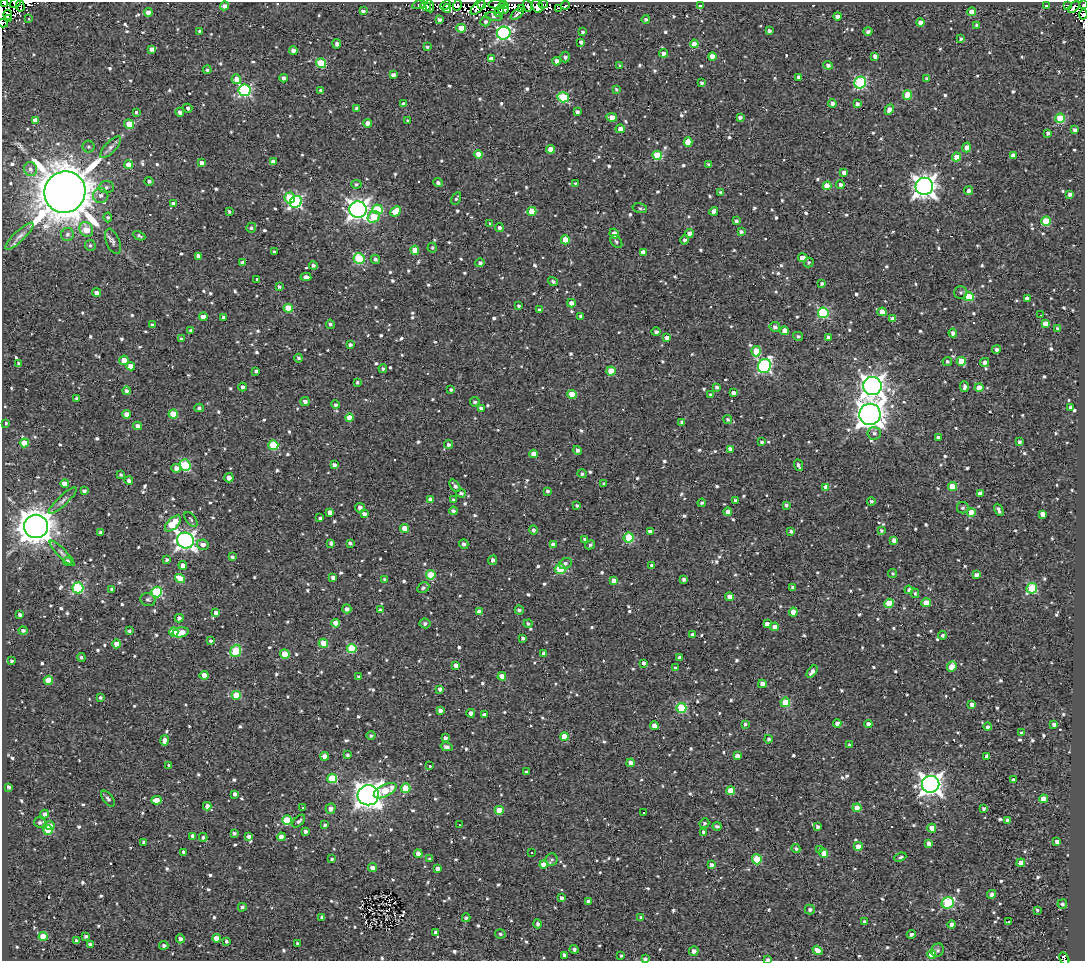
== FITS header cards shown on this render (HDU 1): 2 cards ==
NAXIS1  =                 1083
NAXIS2  =                  959

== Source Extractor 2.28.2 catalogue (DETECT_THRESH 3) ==
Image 1083 x 959 px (HDU 1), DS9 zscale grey, 1 PNG px = 1 image px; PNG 1087 x 963 px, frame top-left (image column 1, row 959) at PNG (2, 2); each listed source drawn as its Kron ellipse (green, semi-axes under 4 px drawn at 4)
Background 1.37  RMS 4.9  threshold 14.6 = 3 sigma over >= 5 px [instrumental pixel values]
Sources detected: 1026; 11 with non-positive FLUX_AUTO (blend fragments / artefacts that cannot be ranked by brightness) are neither listed nor drawn; of the other 1015, the 500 brightest by FLUX_AUTO listed and drawn (515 fainter detections omitted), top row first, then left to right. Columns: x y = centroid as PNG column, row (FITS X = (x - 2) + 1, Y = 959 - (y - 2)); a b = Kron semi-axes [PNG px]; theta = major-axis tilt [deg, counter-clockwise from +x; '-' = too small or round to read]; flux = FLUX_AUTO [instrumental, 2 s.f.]
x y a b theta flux
5 3 4 3 - 3.7e+03
15 3 6 4 32 3.3e+03
496 4 8 3 -2 2.4e+03
543 4 4 2 - 2.7e+03
1083 4 3 2 - 9.7e+02
419 5 6 3 10 6.7e+02
445 5 6 2 41 6.4e+02
457 5 5 4 - 9.3e+03
482 5 4 2 - 6.6e+02
503 5 4 3 - 3.8e+03
565 5 4 3 - 3.1e+03
701 5 4 3 - 1.8e+03
1047 5 4 3 - 1.3e+03
1067 5 3 2 - 6.8e+02
20 6 6 3 -88 8.0e+02
224 6 4 4 - 1.4e+03
426 6 5 4 - 7.7e+02
430 6 6 2 -84 1.2e+03
528 6 6 3 -68 5.5e+03
537 6 7 5 -66 8.9e+03
478 7 10 4 50 2.0e+03
1074 7 7 3 45 2.3e+03
558 8 3 2 - 7.5e+02
447 9 4 2 - 1.2e+03
504 9 5 3 - 8.8e+02
521 9 3 2 - 6.2e+02
363 11 4 3 - 9.5e+02
499 11 6 3 65 1.9e+03
148 12 4 4 - 1.8e+03
972 12 4 4 - 5.2e+03
517 14 7 3 38 8.9e+02
8 15 5 3 - 2.6e+03
1083 15 5 3 - 2.0e+03
494 16 8 3 -8 1.3e+03
837 16 4 3 - 1.5e+03
8 18 4 3 - 1.4e+03
29 19 3 3 - 7.1e+02
439 19 4 3 - 9.7e+02
646 19 4 4 - 7.4e+02
485 21 5 4 - 8.1e+02
3 23 5 3 - 1.3e+04
920 23 4 4 - 2.8e+03
977 25 4 4 - 8.2e+02
461 28 4 4 - 7.9e+03
200 31 4 3 - 1.1e+03
769 31 3 3 - 6.9e+02
868 31 4 4 - 8.4e+02
582 32 4 3 - 6.8e+02
504 33 7 6 - 7.1e+04
961 39 4 3 - 6.3e+02
580 42 3 3 - 6.7e+03
337 44 5 3 - 1.0e+03
694 44 4 4 - 3.9e+03
427 47 4 3 - 5.9e+02
152 49 4 4 - 1.5e+03
293 51 4 4 - 1.8e+03
663 53 4 4 - 1.2e+03
712 56 4 4 - 4.5e+03
875 56 4 4 - 1.5e+03
565 57 5 4 - 9.6e+02
491 59 4 4 - 2.4e+03
557 61 4 4 - 2.0e+03
321 63 5 5 - 1.7e+04
828 65 4 4 - 1.0e+03
620 66 4 3 - 7.8e+02
207 70 4 4 - 6.4e+02
393 75 4 4 - 1.4e+03
799 77 4 3 - 1.5e+03
284 78 4 4 - 1.4e+03
927 78 4 3 - 9.6e+02
236 79 5 4 - 3.1e+03
860 82 6 5 - 3.5e+04
702 83 4 3 - 7.7e+02
616 89 4 3 - 5.9e+02
245 90 6 6 - 5.0e+04
321 91 4 4 - 1.1e+03
907 95 5 4 - 9.4e+03
563 97 5 5 - 2.0e+04
832 103 4 4 - 1.1e+03
404 104 4 4 - 1.5e+03
857 104 4 4 - 1.1e+03
188 108 5 4 - 6.5e+02
357 108 4 3 - 1.1e+03
889 110 5 4 - 2.3e+03
136 112 4 3 - 6.1e+02
180 112 4 4 - 1.6e+03
577 112 4 3 - 9.6e+02
612 117 5 4 - 2.6e+03
740 117 4 3 - 1.0e+03
1060 118 5 5 - 1.3e+04
35 120 4 4 - 2.6e+03
408 121 4 3 - 9.3e+02
368 123 4 4 - 1.8e+03
129 124 5 4 - 4.9e+03
620 129 4 4 - 2.0e+03
1075 130 4 3 - 1.2e+03
1048 133 4 3 - 9.8e+02
688 142 4 4 - 7.0e+03
88 147 6 6 - 6.7e+02
111 147 14 5 47 1.5e+03
966 147 5 4 - 1.8e+03
551 149 4 4 - 4.0e+03
478 154 4 4 - 5.2e+03
657 155 5 4 - 1.4e+04
1013 155 4 4 - 1.8e+03
957 157 4 4 - 6.7e+03
273 162 4 4 - 1.9e+03
202 163 4 4 - 1.6e+03
129 165 4 4 - 4.1e+03
709 165 4 3 - 9.2e+02
30 169 7 6 - 9.7e+02
844 172 4 4 - 1.6e+03
149 181 4 4 - 8.8e+02
438 183 5 4 - 1.0e+03
356 184 5 4 - 7.1e+02
576 184 4 4 - 7.8e+02
840 185 4 4 - 1.1e+03
827 186 4 4 - 6.2e+03
924 186 9 8 - 2.5e+05
106 187 7 6 - 9.8e+02
969 191 4 4 - 1.2e+03
65 192 21 20 - 1.7e+06
721 192 4 3 - 8.2e+02
1070 194 4 4 - 1.1e+03
101 196 8 7 - 1.6e+03
290 198 5 5 - 1.6e+04
456 199 6 4 61 6.1e+02
296 202 6 5 - 4.7e+04
174 204 4 4 - 2.7e+03
640 208 7 4 -14 8.5e+02
378 209 5 5 - 1.2e+04
358 210 8 8 - 2.0e+05
229 211 3 3 - 6.7e+02
395 211 6 4 43 6.0e+03
532 211 4 4 - 6.9e+03
714 211 4 4 - 1.7e+03
108 217 5 4 - 6.0e+02
374 217 6 5 - 8.7e+03
736 221 4 3 - 9.1e+02
1046 221 5 4 - 1.2e+04
490 224 4 3 - 1.0e+03
251 228 5 4 - 6.7e+02
499 228 4 4 - 1.0e+03
86 230 8 6 -62 5.6e+03
741 232 4 3 - 8.7e+02
614 233 5 4 - 1.7e+03
689 233 4 4 - 1.6e+03
67 234 6 6 - 1.1e+03
19 236 19 5 43 1.6e+03
139 236 6 3 -26 6.7e+02
565 240 4 4 - 6.5e+03
685 240 4 4 - 8.8e+02
113 241 13 6 -69 1.3e+03
616 242 7 5 -50 6.9e+02
90 245 5 5 - 6.9e+02
432 248 5 4 - 6.0e+02
415 250 4 4 - 4.8e+03
274 252 3 3 - 6.0e+02
643 252 4 4 - 2.4e+03
198 256 4 4 - 1.6e+03
803 258 5 4 - 4.2e+03
359 259 5 5 - 2.4e+04
375 259 5 4 - 8.8e+02
809 262 5 4 - 6.3e+02
242 263 4 3 - 8.5e+02
480 263 5 4 - 1.1e+03
313 265 4 4 - 9.4e+02
306 277 5 4 - 1.4e+03
257 279 3 3 - 1.5e+03
553 281 5 4 - 7.8e+02
822 284 4 3 - 7.9e+02
279 287 3 3 - 7.3e+02
96 293 4 4 - 1.5e+03
961 293 6 6 - 7.2e+02
969 297 5 4 - 1.4e+04
1027 298 4 4 - 1.7e+03
571 303 4 4 - 2.1e+03
519 306 4 3 - 7.3e+02
288 308 5 4 - 9.8e+03
539 310 3 3 - 8.1e+02
882 312 4 4 - 4.8e+03
823 313 5 5 - 2.9e+04
1040 315 3 2 - 1.1e+03
581 316 4 3 - 9.5e+02
203 317 4 4 - 2.7e+03
224 317 3 3 - 8.2e+02
893 319 4 4 - 3.1e+03
330 324 4 4 - 6.6e+02
1045 324 4 4 - 2.3e+03
152 325 4 3 - 9.7e+02
775 327 5 5 - 1.2e+03
1058 329 4 4 - 1.2e+03
191 330 3 3 - 7.0e+02
785 331 4 4 - 3.3e+03
656 332 4 4 - 7.6e+02
953 333 4 4 - 1.6e+03
798 336 5 4 - 6.8e+02
828 337 4 3 - 8.4e+02
667 338 4 3 - 2.1e+03
181 339 4 3 - 5.9e+02
350 345 3 3 - 8.9e+02
997 349 4 4 - 9.5e+02
756 351 5 4 - 8.5e+03
298 358 4 4 - 6.7e+02
124 360 5 4 - 3.3e+03
961 361 4 4 - 7.9e+03
947 362 4 4 - 6.0e+02
985 362 4 4 - 1.3e+03
19 363 4 3 - 7.0e+02
131 366 4 4 - 3.1e+03
764 366 7 6 - 5.8e+04
383 369 4 4 - 6.8e+02
256 371 4 3 - 6.7e+02
611 371 4 4 - 8.2e+03
357 382 4 4 - 6.4e+02
872 386 9 9 - 2.4e+05
243 387 4 4 - 8.3e+02
717 387 4 4 - 8.7e+02
964 387 5 3 - 9.7e+02
979 388 4 4 - 4.2e+03
451 390 4 3 - 7.1e+02
126 391 4 3 - 9.3e+02
733 393 4 4 - 1.4e+03
572 394 4 4 - 9.2e+03
711 395 3 3 - 7.1e+02
77 398 3 3 - 5.9e+02
305 402 5 4 - 1.6e+03
475 402 5 4 - 6.6e+02
335 405 4 4 - 6.7e+02
1070 407 4 3 - 7.7e+02
199 408 4 4 - 7.9e+02
481 408 4 3 - 1.2e+03
127 414 4 4 - 2.2e+03
173 414 5 4 - 8.3e+03
870 414 10 10 - 3.9e+05
349 418 4 4 - 3.8e+03
728 419 4 4 - 6.6e+02
682 422 4 3 - 7.8e+02
5 423 3 3 - 7.9e+02
138 426 4 4 - 1.8e+03
874 433 7 6 - 1.2e+03
938 438 4 3 - 1.2e+03
761 442 4 3 - 7.5e+02
1019 442 3 3 - 8.6e+02
24 443 4 4 - 8.9e+03
273 445 5 5 - 1.3e+04
448 445 4 4 - 8.9e+02
730 449 4 4 - 2.0e+03
578 450 4 4 - 1.1e+03
534 454 4 4 - 2.9e+03
185 465 6 5 - 2.2e+04
334 465 4 3 - 1.3e+03
798 465 6 3 -68 8.0e+02
176 468 5 4 - 1.7e+03
582 474 4 4 - 6.7e+02
121 475 3 3 - 6.2e+02
229 478 4 4 - 1.9e+03
129 480 4 4 - 1.0e+03
65 484 4 4 - 3.8e+03
604 484 4 3 - 6.5e+02
455 486 7 4 -52 1.1e+03
826 487 4 4 - 2.7e+03
952 487 4 4 - 8.7e+03
84 491 4 4 - 1.0e+03
547 491 3 3 - 7.2e+02
461 493 5 4 - 8.3e+02
980 493 4 4 - 2.0e+03
430 499 4 3 - 1.2e+03
453 500 4 3 - 9.2e+02
735 500 3 3 - 8.5e+02
63 501 18 5 43 1.5e+03
871 501 4 4 - 7.0e+02
702 503 4 3 - 6.2e+02
786 505 4 3 - 8.1e+02
577 506 3 3 - 5.9e+02
360 508 5 4 - 1.2e+03
963 508 6 6 - 6.6e+02
999 510 6 3 -67 1.0e+03
453 511 4 4 - 1.1e+03
330 512 4 4 - 1.8e+03
728 512 4 4 - 2.3e+03
971 513 4 4 - 8.2e+03
364 514 4 3 - 1.3e+03
1043 514 4 4 - 2.5e+03
320 518 4 3 - 7.0e+02
191 519 9 5 -52 6.5e+02
173 524 10 5 44 1.3e+04
36 526 12 11 - 6.5e+05
405 528 4 4 - 4.0e+03
533 530 4 4 - 9.6e+02
881 530 4 3 - 6.0e+02
791 531 4 3 - 7.4e+02
100 532 3 3 - 6.2e+02
650 532 4 4 - 1.9e+03
629 538 5 5 - 1.9e+04
585 539 4 4 - 7.8e+02
185 540 8 7 - 1.5e+05
894 540 4 4 - 1.8e+03
331 543 4 3 - 8.5e+02
350 543 4 3 - 6.6e+02
464 544 5 4 - 1.1e+03
203 545 6 5 - 1.9e+03
553 545 4 4 - 2.1e+03
590 545 5 4 - 6.8e+02
62 553 17 4 -45 1.1e+03
232 557 4 3 - 6.3e+02
167 560 4 3 - 6.8e+02
493 560 5 3 - 1.2e+03
67 562 4 4 - 1.5e+03
565 564 7 5 30 9.1e+02
183 565 4 4 - 2.4e+03
652 566 4 3 - 1.3e+03
560 569 5 5 - 1.6e+04
892 573 5 4 - 6.3e+02
431 575 4 4 - 9.5e+03
976 575 4 3 - 1.3e+03
333 578 4 4 - 1.3e+03
180 579 5 4 - 6.2e+03
385 579 4 3 - 8.3e+02
684 579 4 3 - 1.1e+03
613 580 4 4 - 2.2e+03
792 587 3 3 - 6.2e+02
78 588 5 5 - 3.5e+04
423 588 6 5 - 7.3e+02
1032 588 5 5 - 2.0e+04
112 590 4 4 - 1.1e+03
909 590 4 4 - 1.1e+03
157 592 5 5 - 2.9e+04
915 593 5 4 - 6.1e+02
729 597 4 4 - 2.4e+03
148 599 7 6 - 9.6e+02
889 603 5 4 - 9.6e+03
926 603 5 4 - 3.3e+03
347 609 4 4 - 1.4e+03
380 610 4 3 - 9.1e+02
519 610 4 4 - 7.5e+02
479 611 4 3 - 1.2e+03
793 612 4 4 - 4.1e+03
216 613 4 3 - 1.4e+03
20 615 4 3 - 9.8e+02
179 618 4 4 - 1.3e+03
335 623 4 4 - 3.4e+03
425 623 5 5 - 9.4e+02
528 624 4 4 - 6.5e+02
767 624 4 4 - 2.0e+03
775 627 4 4 - 2.2e+03
23 630 4 4 - 1.0e+03
129 631 4 3 - 6.0e+02
174 632 5 4 - 1.5e+04
181 632 8 5 11 4.2e+03
692 634 4 3 - 6.1e+02
942 635 4 4 - 7.4e+02
523 638 4 3 - 8.1e+02
211 641 3 3 - 1.1e+04
323 643 4 4 - 6.9e+03
117 644 4 4 - 4.5e+03
352 648 5 4 - 1.5e+04
236 651 6 5 - 1.8e+04
285 654 4 4 - 9.5e+03
544 654 4 4 - 1.4e+03
81 657 4 4 - 5.9e+02
679 658 4 3 - 1.0e+03
11 661 4 3 - 6.0e+02
644 663 4 3 - 1.2e+03
456 666 4 4 - 2.1e+03
952 667 6 4 68 6.5e+03
675 668 3 3 - 1.7e+03
812 672 7 4 51 1.6e+03
204 675 4 4 - 4.4e+03
502 676 4 4 - 4.0e+03
358 677 4 3 - 7.3e+02
48 680 4 4 - 6.3e+03
762 684 4 4 - 1.8e+03
440 689 4 3 - 1.0e+03
236 695 4 4 - 9.2e+03
100 698 4 4 - 6.4e+02
785 702 4 4 - 8.2e+03
972 704 4 3 - 1.4e+03
681 708 5 5 - 2.1e+04
440 710 4 3 - 1.2e+03
471 713 4 4 - 2.2e+03
485 715 4 4 - 1.3e+03
837 723 4 4 - 1.7e+03
745 724 4 3 - 7.5e+02
868 724 4 4 - 1.6e+03
1054 724 4 3 - 1.1e+03
654 726 4 4 - 2.4e+03
988 727 4 3 - 9.5e+02
1021 733 3 3 - 7.3e+02
371 736 4 4 - 6.5e+02
564 737 4 4 - 5.5e+03
445 738 4 4 - 1.0e+03
768 739 4 4 - 8.5e+02
165 740 5 4 - 1.9e+03
849 745 4 4 - 6.5e+02
447 747 6 4 -14 1.3e+03
347 755 3 3 - 6.9e+02
325 756 4 4 - 3.6e+03
737 756 4 4 - 1.8e+03
987 756 4 3 - 1.6e+03
631 763 4 4 - 2.4e+03
168 765 4 3 - 1.7e+03
429 766 3 3 - 6.0e+02
526 772 3 3 - 6.1e+02
332 778 5 4 - 1.4e+04
1013 780 4 3 - 1.0e+03
931 784 9 8 - 2.4e+05
9 787 4 3 - 8.0e+02
406 788 4 4 - 1.2e+04
385 791 12 6 26 8.6e+03
731 791 4 4 - 5.2e+03
235 794 3 3 - 9.8e+02
368 795 10 10 - 3.6e+05
108 799 9 5 -53 1.1e+03
1043 799 4 4 - 4.7e+03
156 800 5 4 - 3.9e+03
207 806 4 4 - 1.6e+03
303 808 3 3 - 1.0e+03
857 808 4 4 - 5.2e+03
331 809 5 5 - 1.6e+03
984 809 3 3 - 7.1e+02
499 810 4 4 - 7.4e+03
644 813 3 3 - 1.5e+03
45 814 4 4 - 1.2e+03
287 820 5 4 - 1.3e+04
1007 820 4 3 - 9.2e+02
299 821 8 4 44 9.5e+02
40 822 5 5 - 7.9e+02
704 823 5 4 - 6.2e+02
325 825 3 3 - 6.1e+02
459 825 3 2 - 1.8e+03
50 826 4 3 - 2.7e+03
717 826 4 3 - 6.5e+02
818 827 4 4 - 9.2e+02
932 828 4 4 - 5.5e+03
48 830 5 5 - 1.2e+04
305 831 4 4 - 1.1e+03
704 832 4 3 - 1.5e+03
234 833 4 3 - 7.6e+02
193 836 4 4 - 1.6e+03
203 837 4 3 - 6.2e+02
249 837 4 3 - 1.3e+03
281 837 4 4 - 2.1e+03
144 842 4 3 - 9.0e+02
1057 842 4 4 - 1.4e+03
929 843 4 3 - 1.6e+03
858 846 4 4 - 2.7e+03
796 849 4 4 - 7.5e+02
820 850 4 3 - 7.4e+02
183 852 3 3 - 8.8e+02
531 853 3 3 - 6.7e+02
823 853 4 4 - 4.2e+03
418 854 4 4 - 2.6e+03
900 857 6 4 22 6.9e+02
332 859 4 4 - 6.0e+02
430 859 3 3 - 6.7e+02
552 859 6 6 - 6.2e+02
757 859 5 5 - 1.5e+04
1021 863 4 4 - 2.9e+03
544 864 4 4 - 4.3e+03
711 865 4 3 - 1.4e+03
372 867 4 4 - 2.0e+03
437 869 4 4 - 1.7e+03
992 894 4 4 - 1.4e+03
561 898 4 3 - 1.1e+03
588 901 4 3 - 8.5e+02
948 903 6 5 - 2.9e+04
1062 904 5 5 - 8.2e+02
242 907 4 4 - 7.1e+02
810 909 5 5 - 9.1e+02
1037 910 3 3 - 6.1e+02
322 917 3 3 - 8.1e+02
641 917 4 4 - 7.5e+02
466 918 4 4 - 8.4e+02
864 921 3 3 - 8.8e+02
1009 922 3 3 - 7.8e+02
537 924 4 3 - 8.6e+02
952 925 4 4 - 2.8e+03
435 932 3 3 - 7.6e+02
500 934 5 4 - 6.5e+02
911 934 4 4 - 9.6e+02
43 936 4 4 - 7.4e+03
86 936 3 3 - 7.2e+02
216 938 4 4 - 3.2e+03
180 939 4 4 - 1.3e+03
76 940 3 3 - 7.1e+02
226 941 3 3 - 7.6e+02
90 944 4 3 - 8.5e+02
298 944 4 3 - 9.0e+02
164 945 4 4 - 7.8e+02
574 949 4 4 - 9.2e+02
817 950 5 4 - 2.1e+03
938 950 7 6 - 7.6e+02
694 951 5 5 - 1.3e+03
932 954 4 4 - 8.7e+03
564 955 4 3 - 1.3e+03
621 956 4 3 - 6.3e+02
1064 958 7 3 -61 2.2e+03
645 959 4 3 - 8.2e+02
768 959 4 3 - 7.2e+02
At the frame edge (FLAGS 8, measured only in part): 8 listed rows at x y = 5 3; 15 3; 1083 4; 1083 15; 3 23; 1064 958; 645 959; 768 959
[515 fainter detections neither listed nor drawn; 11 non-positive-flux detections neither listed nor drawn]